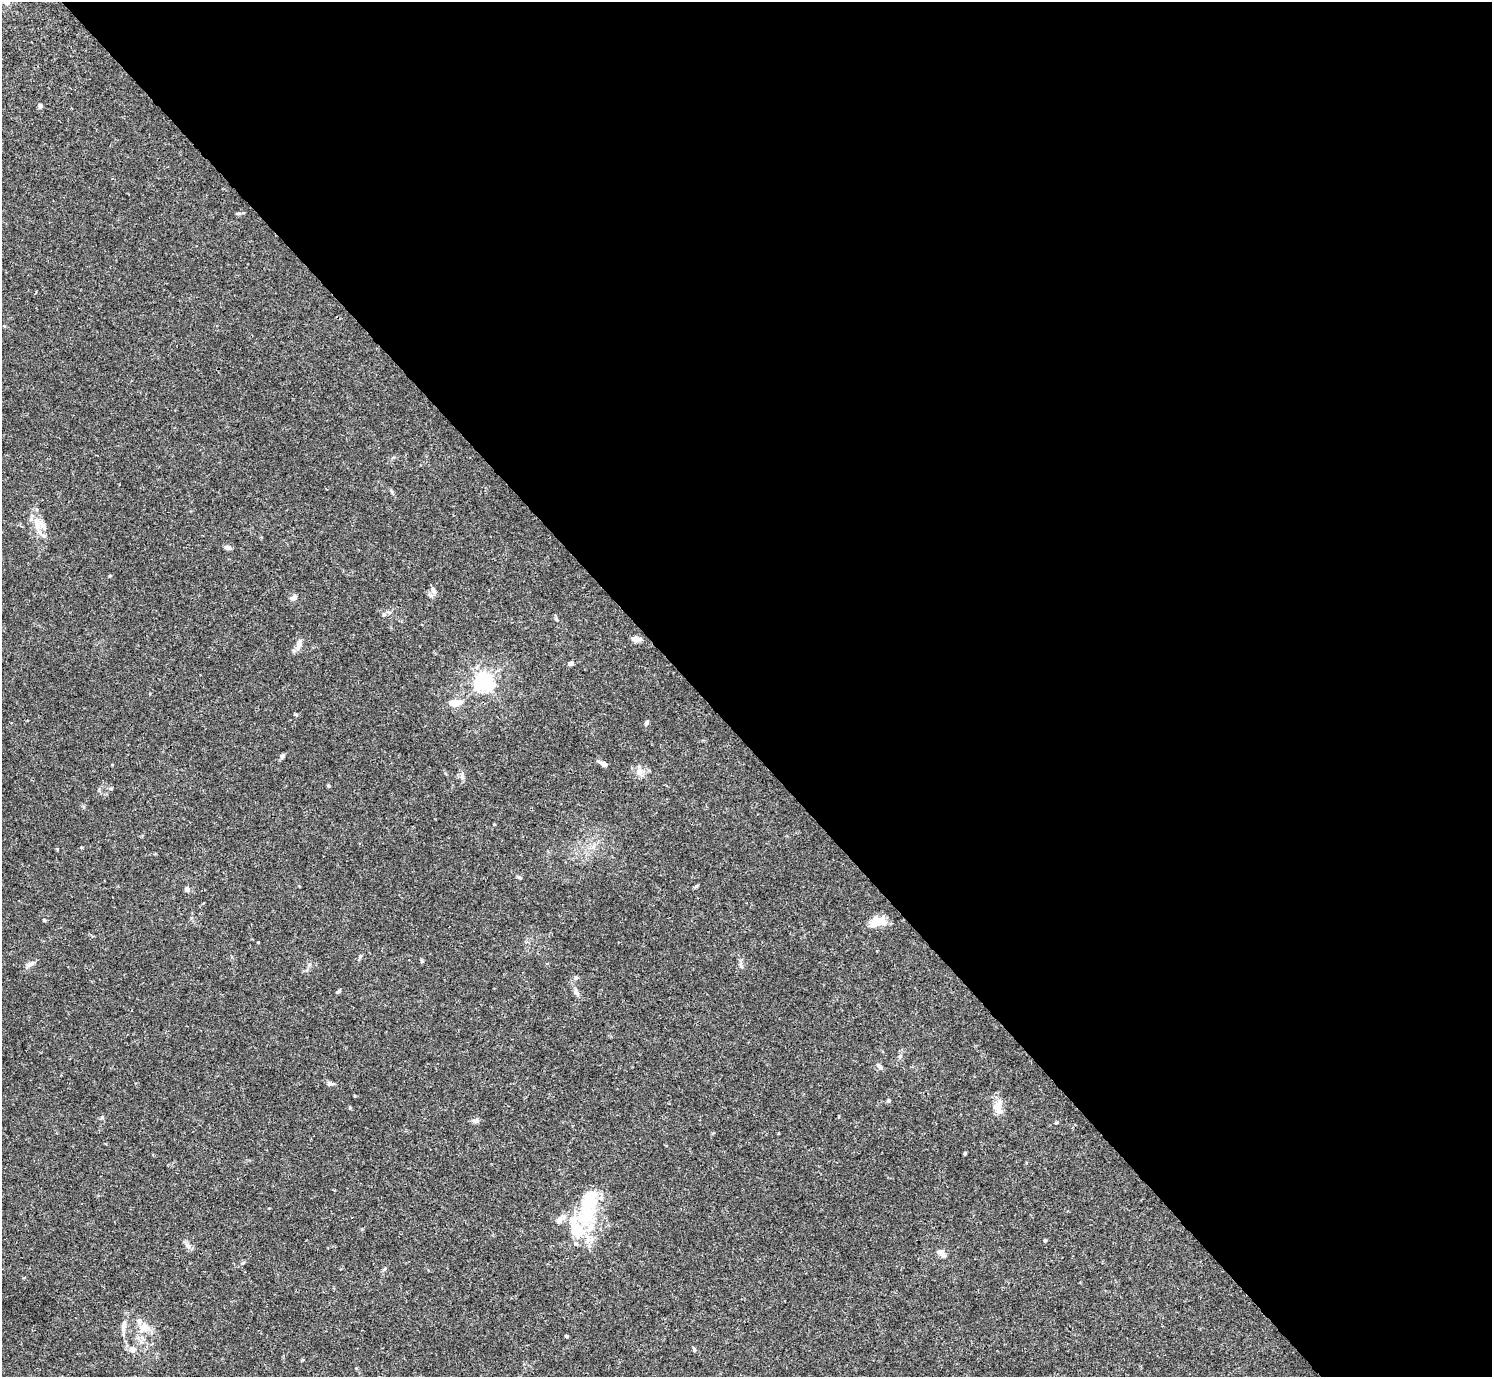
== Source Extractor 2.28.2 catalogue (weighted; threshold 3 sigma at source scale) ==
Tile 8 of 4 x 4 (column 4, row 2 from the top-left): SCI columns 4469-5958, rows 2910-4284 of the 5962 x 5959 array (HDU 1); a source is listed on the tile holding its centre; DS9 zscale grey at full resolution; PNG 1494 x 1379 px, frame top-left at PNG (2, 2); no overlay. Shown black and unused: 54% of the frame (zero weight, under 3 of 4 exposures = <1% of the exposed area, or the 3 px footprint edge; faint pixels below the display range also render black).
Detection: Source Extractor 2.28.2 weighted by HDU 2 'WHT'; one run over the whole footprint, this tile lists its part. Background 0.0164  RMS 0.0022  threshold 0.00968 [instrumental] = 3 sigma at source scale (4.5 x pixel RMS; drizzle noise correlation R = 1.50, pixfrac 1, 0.05/0.05 arcsec/px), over >= 5 px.
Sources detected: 54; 2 inside a brighter object's white glare — not listed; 9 inside a brighter listed object's ellipse — not listed separately; the other 43 listed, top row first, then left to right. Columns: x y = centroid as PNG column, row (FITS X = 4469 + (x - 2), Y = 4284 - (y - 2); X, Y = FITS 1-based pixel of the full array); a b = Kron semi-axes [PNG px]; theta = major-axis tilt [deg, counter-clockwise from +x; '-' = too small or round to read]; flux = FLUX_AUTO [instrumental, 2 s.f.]
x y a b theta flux
40 106 5 5 - 0.43
238 213 7 3 1 0.33
37 527 16 8 -64 2.1
227 547 7 5 -15 0.78
433 590 9 6 -58 0.78
294 597 8 5 19 0.86
384 614 5 5 - 0.35
635 639 10 6 -5 1.3
299 645 15 6 73 1.1
570 663 6 5 - 0.52
483 682 6 6 - 99
453 703 10 7 -8 1.8
646 723 6 4 60 0.4
282 756 7 5 55 0.47
603 764 9 5 -27 0.81
639 772 11 9 -52 1.4
111 789 6 3 -18 0.23
519 877 6 4 -24 0.3
696 886 7 4 44 0.29
187 889 6 6 - 0.71
44 920 4 4 - 0.22
880 921 18 11 -24 2.2
30 964 13 5 28 0.82
576 978 6 5 - 0.35
337 992 7 4 31 0.27
576 992 9 4 -55 0.57
900 1056 6 4 45 0.32
879 1066 8 5 -42 0.65
329 1084 7 7 - 0.48
889 1100 5 5 - 0.31
997 1107 14 12 42 2
476 1121 8 5 -5 0.55
965 1154 6 3 82 0.22
589 1201 67 21 78 14
559 1220 10 7 55 1.2
1045 1240 4 3 - 0.24
188 1245 9 7 -19 0.83
941 1253 16 6 -44 0.86
124 1325 13 6 79 0.88
143 1328 12 10 6 1.9
566 1336 4 3 - 0.81
132 1349 10 8 -38 0.97
694 1350 6 4 -84 0.29
Unlisted compact peaks at least as high as the median listed source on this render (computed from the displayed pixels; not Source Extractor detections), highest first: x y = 102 1117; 360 956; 110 576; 350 1108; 295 714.